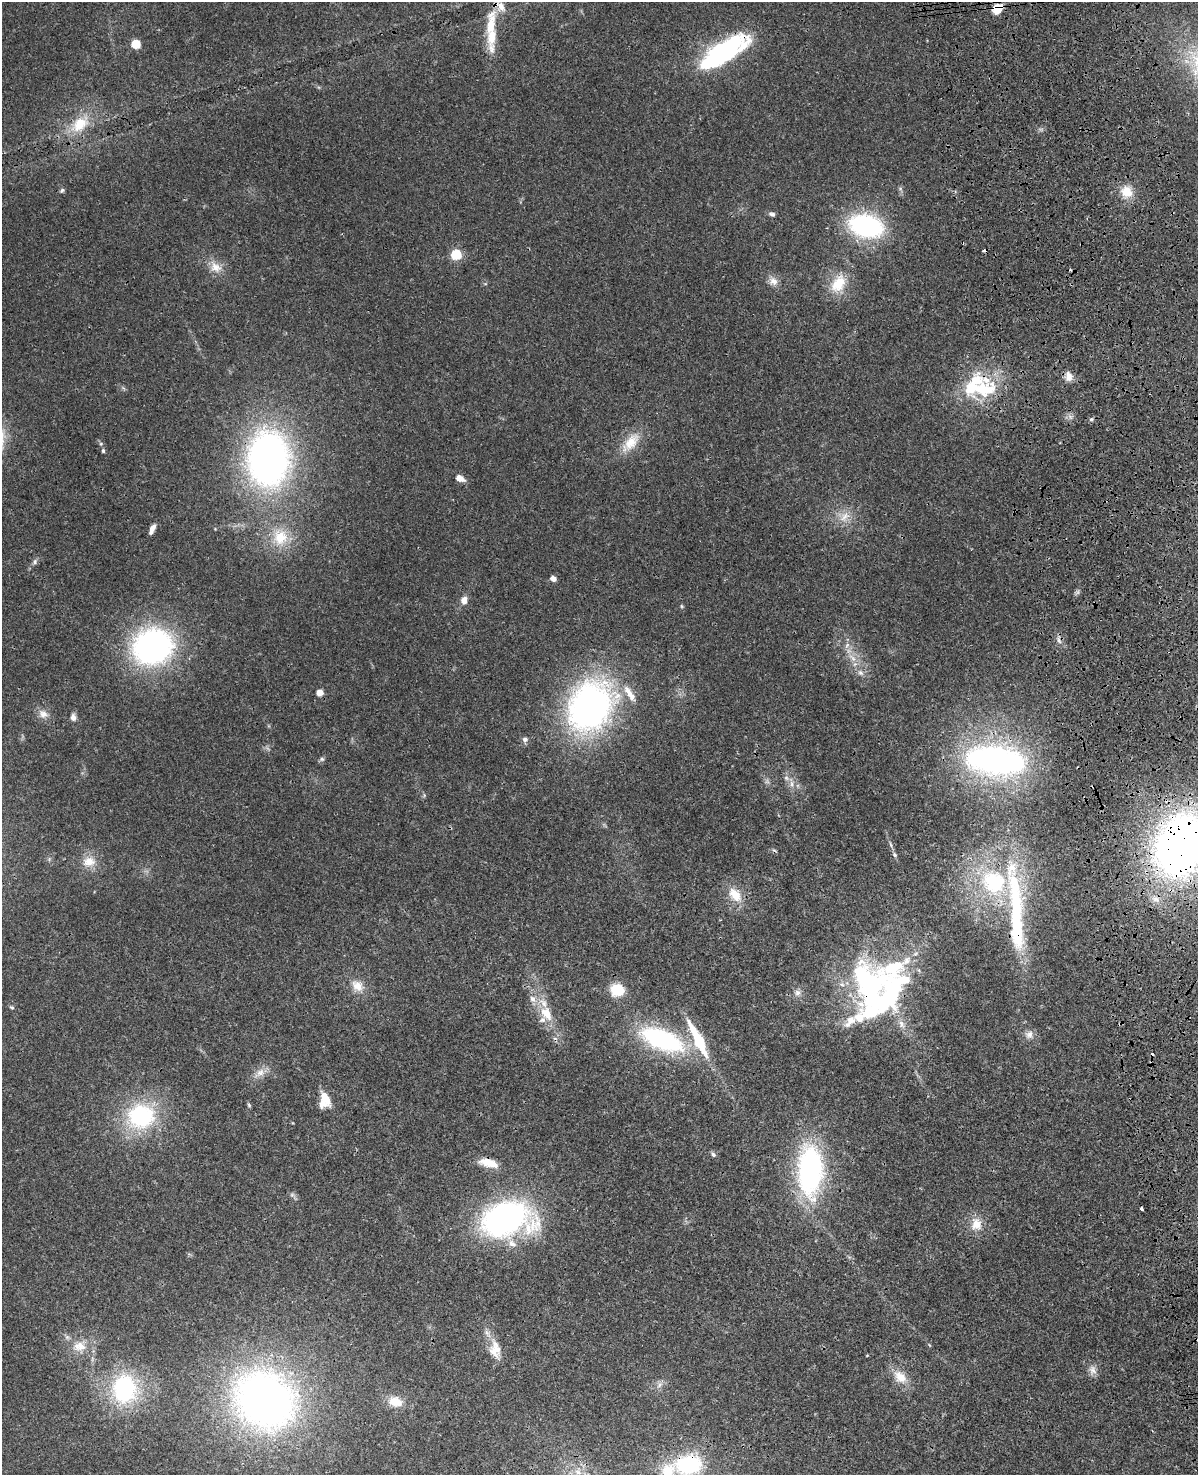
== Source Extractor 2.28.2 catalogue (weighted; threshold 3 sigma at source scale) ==
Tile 6 of 4 x 3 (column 2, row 2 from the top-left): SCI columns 1315-2510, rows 1750-3222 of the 5020 x 4865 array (HDU 1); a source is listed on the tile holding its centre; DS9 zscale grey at full resolution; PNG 1200 x 1477 px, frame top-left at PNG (2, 2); no overlay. Shown black and unused: <1% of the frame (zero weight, under 3 of 4 exposures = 6% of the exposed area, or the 3 px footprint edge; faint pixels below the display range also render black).
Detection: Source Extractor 2.28.2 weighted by HDU 2 'WHT'; one run over the whole footprint, this tile lists its part. Background 0.0273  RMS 0.0023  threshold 0.0104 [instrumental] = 3 sigma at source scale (4.5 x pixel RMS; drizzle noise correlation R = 1.50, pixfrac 1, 0.05/0.05 arcsec/px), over >= 5 px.
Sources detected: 98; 1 inside a brighter object's white glare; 6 cosmic-ray / hot-pixel residue — not listed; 15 inside a brighter listed object's ellipse — not listed separately; the other 76 listed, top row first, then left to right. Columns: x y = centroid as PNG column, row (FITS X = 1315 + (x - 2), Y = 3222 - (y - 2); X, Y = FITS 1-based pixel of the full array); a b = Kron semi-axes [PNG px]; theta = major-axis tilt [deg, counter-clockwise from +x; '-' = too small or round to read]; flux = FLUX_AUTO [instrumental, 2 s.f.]
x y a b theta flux
998 8 10 7 44 5.2
491 25 38 12 82 7.3
136 44 5 5 - 12
729 51 54 18 42 25
80 124 29 17 38 7.2
62 190 7 4 62 0.39
1127 192 15 13 -65 3.9
772 214 9 6 -19 0.64
866 226 31 20 -14 33
456 254 5 5 - 21
216 267 18 12 -28 2.9
773 281 12 10 -38 1.6
838 284 26 16 56 6.3
1069 376 13 9 -82 1.6
983 390 30 20 21 13
1091 419 5 5 - 0.41
631 442 32 14 48 5.3
103 451 6 4 -75 0.38
268 459 49 36 88 100
459 478 8 5 -28 2.2
844 517 18 9 49 2.6
152 529 11 5 66 1.5
280 537 22 21 - 7.1
35 562 7 6 - 0.57
553 579 5 4 - 2.4
464 600 9 7 70 1.7
681 606 6 4 -89 0.29
153 646 32 28 19 66
852 658 14 6 -40 1.6
860 673 9 6 -40 0.86
320 693 6 5 - 1.9
590 706 50 39 58 86
43 714 14 11 -37 1.8
73 717 8 6 -88 1.1
525 739 8 7 - 0.75
322 759 6 6 - 0.47
995 760 65 31 -6 67
786 778 7 6 - 0.7
792 784 10 5 -84 1
891 845 8 3 -71 0.43
1180 845 46 35 70 160
894 855 6 5 - 0.42
89 862 17 14 -3 3.4
994 882 36 33 -41 25
735 895 23 14 -52 4.4
1155 899 9 8 - 1.2
1016 915 124 17 -86 33
357 986 19 13 -36 3.1
871 988 67 40 -75 52
617 990 14 12 -14 6.1
797 993 8 8 - 1
12 1007 7 3 -9 0.33
546 1013 23 13 -57 5.1
1029 1035 11 10 - 1.4
662 1039 51 21 -22 31
260 1072 14 10 41 1.9
325 1100 16 11 89 4.5
249 1105 6 4 -48 0.32
141 1116 35 31 11 23
713 1154 7 5 -34 0.62
488 1163 25 10 -13 3.7
810 1170 55 26 88 45
292 1195 7 4 0 0.48
1141 1208 4 3 - 0.44
506 1218 41 27 8 75
976 1224 17 15 89 3.4
79 1346 19 14 -7 4.1
495 1349 28 15 -79 4.4
1093 1370 13 10 -66 1.4
900 1377 21 14 -43 3.7
659 1385 9 5 46 0.86
124 1389 29 24 89 27
265 1400 64 55 -36 130
395 1402 19 13 -18 3.7
689 1465 27 19 9 20
578 1472 8 6 -45 0.84
Overlapping masked pixels (flux is a lower limit): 7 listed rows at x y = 998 8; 729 51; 268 459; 1180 845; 1016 915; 871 988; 689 1465
Isophote crosses this tile's border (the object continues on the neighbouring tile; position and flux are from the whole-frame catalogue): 2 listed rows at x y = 1180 845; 689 1465